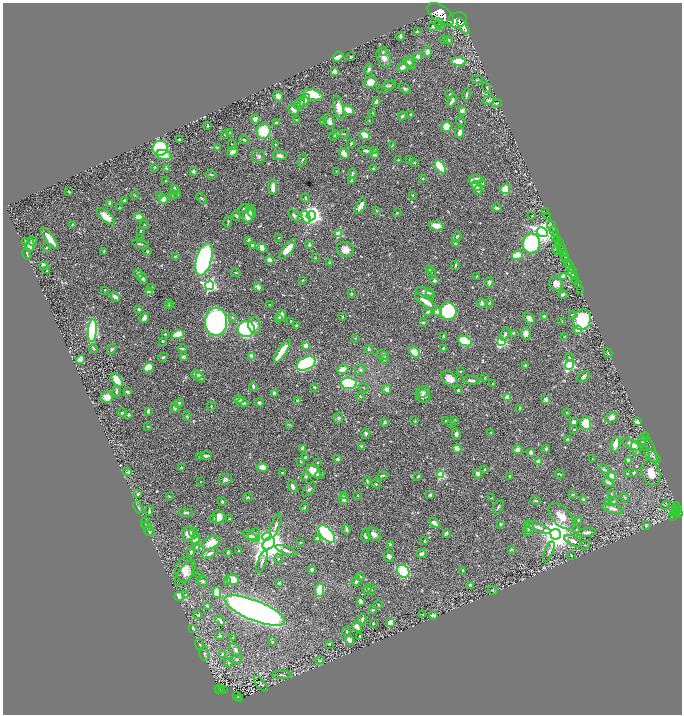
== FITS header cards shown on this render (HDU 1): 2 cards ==
NAXIS1  =                 1359
NAXIS2  =                 1424

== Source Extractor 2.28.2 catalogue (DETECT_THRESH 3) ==
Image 1359 x 1424 px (HDU 1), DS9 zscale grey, zoomed out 1/2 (1 PNG px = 2 x 2 image px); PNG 684 x 716 px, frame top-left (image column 2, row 1423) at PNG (3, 3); each listed source drawn as its Kron ellipse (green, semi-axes under 4 px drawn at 4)
Background 0.468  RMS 0.016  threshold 0.0486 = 3 sigma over >= 5 px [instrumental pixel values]
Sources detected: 685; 16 cannot appear on this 1/2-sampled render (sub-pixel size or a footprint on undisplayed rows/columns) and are neither listed nor drawn; of the other 669, the 500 brightest by FLUX_AUTO listed and drawn (169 fainter detections omitted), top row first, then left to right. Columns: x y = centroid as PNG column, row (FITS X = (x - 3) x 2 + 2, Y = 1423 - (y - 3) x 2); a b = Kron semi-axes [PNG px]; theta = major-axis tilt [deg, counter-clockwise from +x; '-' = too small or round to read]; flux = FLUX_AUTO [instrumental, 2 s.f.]
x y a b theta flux
441 14 15 8 -35 4700
457 20 10 7 19 6600
439 23 5 3 - 4.2
433 26 4 3 - 6.4
441 26 3 2 - 5.7
463 26 9 4 -55 4100
417 31 4 2 - 4.5
400 36 4 2 - 8.9
444 40 4 3 - 3.7
449 40 4 3 - 3.7
383 52 4 3 - 3.4
427 52 5 4 - 12
338 57 6 4 38 60
351 57 2 2 - 3.3
418 57 3 3 - 22
384 58 10 7 -69 25
458 61 7 4 -5 71
409 62 5 4 - 7.3
410 64 6 4 -56 8.5
403 67 5 4 - 15
369 69 5 3 - 7.8
335 71 2 2 - 71
477 80 6 3 -2 2.6
370 82 6 5 - 30
390 85 5 4 - 6.2
387 86 10 3 27 6.6
487 88 6 3 -74 4.9
405 89 7 3 -37 5
450 94 4 3 - 2.7
466 94 6 2 79 6
313 95 10 5 -16 140
278 96 5 4 - 28
305 100 7 4 61 14
488 100 6 4 16 8.6
452 101 7 3 55 13
376 102 3 3 - 6.8
299 103 7 4 60 10
497 103 5 3 - 2.8
339 108 12 5 -76 30
294 109 5 5 - 20
348 110 6 4 -29 47
462 111 3 3 - 19
373 113 3 2 - 2.8
411 115 4 2 - 3.9
402 116 4 3 - 5.5
255 119 4 4 - 18
297 120 4 3 - 2.4
369 120 3 2 - 2.8
329 121 7 5 -68 14
461 121 5 3 - 3.9
323 122 4 3 - 5.3
276 123 4 3 - 4.7
207 125 3 1 - 2.5
447 127 5 4 - 63
263 131 7 7 - 110
230 133 3 3 - 2.5
460 133 6 3 70 18
224 134 2 2 - 2.2
336 134 4 2 - 12
345 134 4 3 - 2.8
365 135 5 3 - 66
334 136 3 2 - 5.1
179 139 3 2 - 5.5
244 140 5 3 - 5
275 144 3 2 - 2.6
351 144 4 3 - 4.1
232 145 5 2 - 2.8
392 146 3 3 - 2.2
217 147 3 3 - 2.5
160 148 7 7 - 260
374 150 3 3 - 7.6
233 151 6 3 43 20
366 151 6 3 -7 9
344 153 6 4 -48 31
374 154 4 3 - 11
164 155 7 5 -15 28
280 156 7 4 -4 15
258 157 7 6 - 9.3
302 160 6 3 69 4.1
398 160 3 3 - 2.3
410 160 4 2 - 3
414 162 4 3 - 3
154 167 3 3 - 2.7
440 167 7 4 -57 120
166 168 3 3 - 4.4
374 168 3 3 - 6.3
193 171 2 2 - 24
336 171 3 2 - 2.3
352 173 5 3 - 4.4
211 175 5 2 - 3.8
423 178 3 3 - 3.3
475 180 7 3 6 38
166 181 3 2 - 2.6
351 181 3 2 - 4.4
482 184 4 2 - 2.6
476 186 5 3 - 27
273 187 7 3 -89 28
505 189 5 4 - 58
174 190 5 3 - 16
478 190 4 3 - 10
69 192 2 2 - 4.1
177 194 4 3 - 3.6
135 195 4 2 - 2.9
159 195 3 3 - 3.3
173 195 5 3 - 4.3
412 195 3 2 - 2.3
201 198 6 3 -50 4.2
305 198 4 3 - 3.3
164 199 4 4 - 31
124 201 3 3 - 5.2
110 203 3 3 - 7.3
361 206 8 3 61 28
120 208 3 2 - 2.5
244 208 6 3 21 5.7
497 208 4 3 - 8.1
376 210 3 3 - 3.5
251 211 7 3 -64 12
546 212 2 1 - 29
397 213 4 2 - 2.9
248 215 7 5 75 47
294 215 7 4 -56 7.2
532 215 3 3 - 2.2
106 216 11 5 -42 48
236 216 5 4 - 4.7
311 216 4 4 - 1600
139 217 5 3 - 28
306 217 6 3 -66 64
548 217 2 1 - 30
228 222 6 2 84 3.9
72 225 4 3 - 4.3
145 225 4 3 - 2.3
437 226 7 5 -10 34
551 226 6 2 -69 1500
140 231 3 2 - 2.4
542 232 6 4 -32 1900
554 232 6 2 -65 1200
338 234 3 3 - 140
457 237 5 3 - 4.1
556 237 4 2 - 370
50 238 12 3 -51 52
278 238 3 2 - 2.3
141 239 2 2 - 5.6
248 240 3 3 - 8.5
558 240 2 2 - 160
26 241 3 2 - 5.1
33 241 5 2 - 6.1
455 243 4 3 - 2.8
531 243 10 9 - 370
559 243 3 2 - 650
140 244 8 2 -12 5.7
30 245 7 4 76 31
253 245 4 3 - 9.9
309 245 4 3 - 5.5
561 247 4 2 - 300
47 248 3 3 - 3.2
262 248 5 4 - 26
288 249 12 4 52 51
345 249 8 7 - 31
557 250 5 4 - 4.6
104 251 3 2 - 4
147 251 3 2 - 4.3
562 251 6 3 -43 780
27 254 6 2 -75 4.3
518 255 5 3 - 100
565 256 4 2 - 1400
175 257 3 3 - 4
315 257 4 3 - 3.2
204 259 17 7 74 1100
566 259 3 2 - 740
270 260 4 3 - 25
330 263 3 3 - 6.7
568 263 3 2 - 530
43 265 3 2 - 20
455 265 4 2 - 3.4
570 267 5 2 - 1100
430 270 4 3 - 5.2
47 271 2 2 - 2.5
431 271 4 3 - 4.6
572 272 5 3 - 440
236 273 5 2 - 2.2
138 274 5 4 - 8.7
477 276 2 2 - 2.9
563 276 4 3 - 13
574 276 2 1 - 190
142 278 5 3 - 9.9
302 280 3 2 - 3
434 280 4 3 - 5.3
576 280 2 1 - 45
489 282 5 4 - 8.3
556 284 7 6 - 28
578 284 2 1 - 18
210 286 4 4 - 640
258 287 4 3 - 15
152 288 3 3 - 4.8
105 290 2 2 - 3.6
581 290 2 1 - 13
149 292 4 3 - 13
425 292 9 3 -13 11
351 294 3 3 - 2.9
430 294 5 3 - 5.3
563 294 4 3 - 7.9
115 297 6 3 -35 22
426 302 13 3 -34 36
482 303 5 4 - 10
489 303 4 3 - 2.9
170 304 4 3 - 3.8
269 305 2 2 - 2.3
168 306 3 3 - 3.7
139 309 4 3 - 6.7
448 311 9 8 - 350
428 312 4 3 - 6.5
437 312 2 2 - 43
572 314 3 2 - 3
281 315 6 5 - 18
544 316 3 3 - 11
342 317 2 2 - 3
144 318 5 3 - 19
232 318 4 4 - 3.6
529 318 7 4 -51 15
279 319 3 2 - 14
582 320 10 8 69 220
291 321 3 2 - 2.3
562 321 3 3 - 2.3
216 322 14 11 -90 810
423 322 4 3 - 5.8
254 325 8 6 -75 25
296 326 3 3 - 7.5
246 329 8 8 - 410
577 330 3 3 - 24
92 331 11 4 85 440
514 333 3 3 - 11
526 333 6 5 - 18
165 334 2 2 - 5.3
178 334 6 4 16 64
505 334 7 3 72 7
444 336 3 2 - 8.1
565 337 4 3 - 3.5
355 338 3 3 - 2.2
162 341 3 2 - 4
465 341 7 5 -25 180
502 342 4 3 - 290
306 346 3 3 - 31
443 348 4 3 - 4
93 349 4 3 - 4.5
112 349 5 4 - 5.6
182 349 4 3 - 4.8
369 349 4 3 - 3.9
282 351 13 3 57 110
414 352 6 4 -40 47
608 353 5 3 - 3.6
383 355 6 4 -20 7.6
163 357 5 3 - 4.4
183 357 2 2 - 27
252 357 4 3 - 35
569 357 4 3 - 3.2
80 359 4 4 - 34
384 359 4 3 - 4.2
306 363 10 6 27 620
525 365 2 2 - 13
569 365 5 4 - 370
148 368 5 4 - 69
343 369 6 4 21 26
360 370 5 5 - 8.1
461 371 2 2 - 2.6
197 374 6 3 -13 14
584 376 7 3 38 8.5
200 377 5 3 - 6.8
485 378 3 3 - 2.4
450 379 9 6 -45 30
117 380 8 4 -56 67
471 380 8 3 -4 14
349 383 8 5 -6 250
493 383 3 2 - 2.5
253 386 4 3 - 7.5
314 387 3 2 - 5.1
364 388 5 2 - 2.3
387 389 4 4 - 13
458 390 2 2 - 3.1
116 391 6 3 -88 7.4
127 392 3 2 - 9.9
423 392 7 5 20 12
274 393 3 3 - 8.2
360 396 4 2 - 2.7
423 396 7 6 - 14
107 397 6 5 - 27
508 397 3 3 - 56
239 400 5 3 - 15
546 400 2 2 - 53
297 401 4 3 - 9
259 402 4 4 - 7.3
179 403 5 4 - 6.3
243 403 6 2 -12 10
211 406 4 3 - 2.6
175 408 5 4 - 11
520 408 3 2 - 6.1
148 411 4 2 - 10
566 412 4 2 - 2.2
122 413 4 3 - 5.4
129 415 4 3 - 5.2
187 416 5 3 - 3.9
611 417 6 4 25 14
338 418 5 4 - 5.3
455 420 4 3 - 4.1
415 421 4 3 - 2.5
445 421 2 2 - 3.7
384 422 4 3 - 7.3
574 422 3 3 - 18
637 422 4 3 - 13
586 423 7 5 -84 74
452 424 3 3 - 2.3
290 425 3 2 - 2.4
148 427 2 2 - 2.6
574 430 2 2 - 3
490 433 3 2 - 2.4
365 434 5 3 - 5.7
456 434 5 4 - 10
645 436 4 3 - 3.2
568 440 3 3 - 13
643 441 5 3 - 3.6
616 444 7 3 74 53
632 444 12 4 -22 22
361 446 3 3 - 7.8
302 448 4 3 - 7.6
457 449 4 3 - 35
546 449 4 2 - 7.7
636 449 7 3 -67 8.7
517 450 5 4 - 13
651 451 14 3 -72 8
531 452 3 3 - 12
199 456 3 2 - 3
206 456 6 3 0 11
652 456 9 4 -37 9.4
305 457 3 2 - 4.1
337 459 3 2 - 15
592 459 2 2 - 2.8
628 460 3 3 - 8.7
539 461 2 2 - 51
300 462 3 2 - 2.5
318 462 2 2 - 3.2
262 467 5 4 - 37
181 468 3 3 - 3.9
484 469 4 3 - 2.7
604 469 6 3 -46 4.8
313 471 8 5 -39 58
128 472 4 3 - 4.5
282 472 2 2 - 3.7
634 473 3 2 - 7.5
651 473 13 9 -74 51
320 474 5 3 - 3.2
478 474 5 4 - 13
560 474 5 2 - 3.1
628 474 4 3 - 5.4
383 475 5 3 - 6.7
441 475 3 3 - 210
305 476 5 4 - 5.2
418 476 4 2 - 4.1
510 476 3 3 - 3.1
612 477 5 4 - 22
225 479 6 5 - 8.9
367 481 4 2 - 3.3
200 482 2 2 - 2.2
608 482 5 3 - 9.9
376 484 4 2 - 3
293 486 6 3 -63 15
309 489 8 4 47 9.1
612 493 3 3 - 2.4
138 494 3 3 - 8.1
357 495 3 2 - 2.4
430 495 4 3 - 8.3
573 495 3 2 - 3.5
169 496 3 3 - 2.8
344 496 4 3 - 3.9
625 497 5 4 - 4.1
248 498 5 3 - 3.5
491 498 4 3 - 3.5
343 499 5 4 - 12
583 499 3 3 - 5.8
222 501 4 3 - 5.3
535 501 5 2 - 3.7
614 501 4 3 - 3.8
609 503 2 2 - 59
665 505 5 2 - 2.2
676 506 4 2 - 210
138 507 6 2 -66 4.7
305 507 5 3 - 3.8
498 507 7 2 57 4.9
613 509 11 4 -16 16
677 509 2 2 - 140
676 510 4 1 - 91
149 511 5 2 - 4.7
186 513 7 3 -4 6.4
676 513 3 2 - 120
679 513 3 3 - 470
675 514 4 3 - 290
561 516 16 9 -46 49
673 516 3 2 - 51
219 517 6 6 - 30
214 519 3 2 - 3
229 519 3 2 - 4
579 520 4 3 - 7.6
145 523 5 2 - 2.7
434 523 6 3 -36 17
500 524 4 3 - 4.3
276 525 12 3 71 9.8
646 525 4 4 - 5.1
147 526 6 4 -27 4.6
529 527 6 4 55 9.7
538 527 14 4 -22 15
346 529 5 3 - 7.6
577 529 3 3 - 2.8
149 531 5 3 - 3
528 531 5 3 - 4.8
194 533 5 4 - 6.1
446 533 4 3 - 5.6
587 533 9 4 5 12
189 534 7 6 - 27
254 534 7 5 42 8.8
327 534 10 5 -48 630
374 534 8 6 -41 18
555 534 5 5 - 5900
366 535 6 4 -87 11
251 536 9 4 -24 9
267 537 5 4 - 98
196 539 5 4 - 42
317 539 3 3 - 7.8
425 541 4 3 - 3
573 541 9 4 -25 16
301 542 3 2 - 2.5
211 543 10 6 27 66
269 544 7 5 49 7500
390 544 2 2 - 10
585 545 4 3 - 2.2
197 547 3 3 - 7.5
511 549 3 2 - 5.3
286 550 11 3 -20 11
239 551 2 2 - 3.1
191 552 4 3 - 6.9
228 552 3 3 - 3.8
549 552 11 3 68 6.7
210 553 8 4 25 12
421 554 5 3 - 12
389 556 6 5 - 9.4
571 556 4 3 - 3.4
278 559 4 3 - 4.7
262 562 12 4 68 11
184 570 12 8 76 35
311 570 3 2 - 21
463 570 3 2 - 3.1
403 571 7 5 -51 300
185 573 15 7 53 28
200 575 2 2 - 3.2
360 577 4 3 - 5.2
232 580 7 5 -14 63
202 581 6 5 - 6.6
356 581 5 3 - 8.9
228 582 3 3 - 4.6
279 583 3 3 - 9.7
470 585 2 2 - 5.2
367 589 5 2 - 3.3
371 589 5 3 - 2.9
319 590 7 3 85 97
493 590 5 4 - 3.6
217 593 6 4 -75 52
185 595 4 4 - 3.5
179 596 5 4 - 56
361 601 3 3 - 14
378 604 4 2 - 2.4
208 606 2 2 - 23
255 610 32 10 -22 2800
373 610 3 3 - 5.8
423 614 3 2 - 2.3
198 615 4 3 - 3.7
433 615 4 3 - 8.4
362 619 5 3 - 7.1
220 620 6 2 -48 8.3
391 623 3 3 - 40
373 624 2 2 - 3.8
357 627 5 3 - 17
193 628 4 3 - 3.3
347 632 5 3 - 3.9
220 635 3 2 - 4.2
359 636 3 2 - 2.9
233 637 2 2 - 2.5
349 640 5 4 - 23
272 642 3 2 - 4
329 644 3 2 - 3
199 645 6 2 -71 2.9
235 650 7 5 -53 8.9
204 654 7 5 -82 6.1
222 654 3 3 - 8.8
236 659 6 3 16 3.2
320 660 4 3 - 3.1
229 663 5 4 - 4.1
282 675 9 3 -1 5.8
261 684 9 2 -50 2.9
219 689 5 3 - 77
224 689 2 1 - 4.5
221 690 3 2 - 28
237 697 4 2 - 120
239 698 2 1 - 63
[169 fainter detections neither listed nor drawn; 16 sub-pixel or undisplayed-footprint detections neither listed nor drawn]